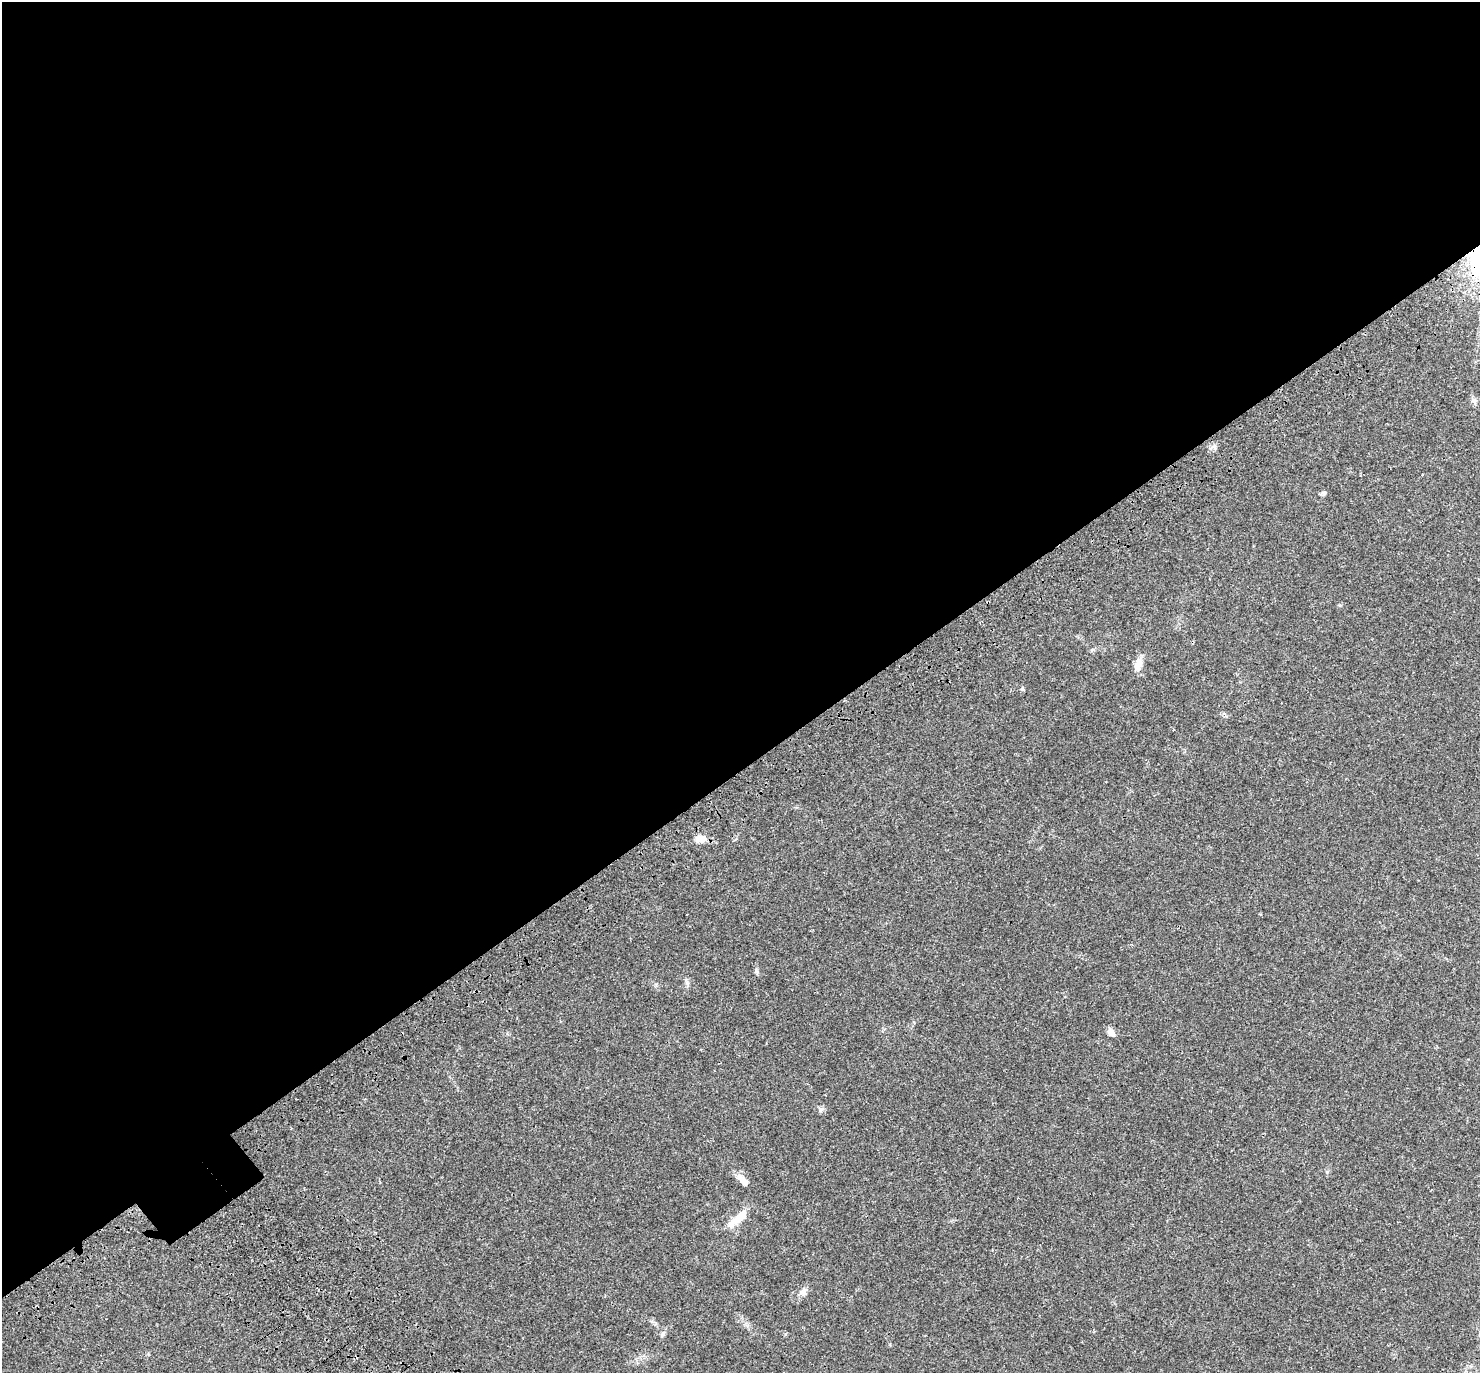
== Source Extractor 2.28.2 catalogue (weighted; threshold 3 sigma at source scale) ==
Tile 2 of 4 x 4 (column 2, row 1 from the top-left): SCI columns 1606-3083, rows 4402-5772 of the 6171 x 6121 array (HDU 1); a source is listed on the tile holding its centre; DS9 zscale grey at full resolution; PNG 1482 x 1375 px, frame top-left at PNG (2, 2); no overlay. Shown black and unused: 56% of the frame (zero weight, under 3 of 4 exposures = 9% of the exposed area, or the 3 px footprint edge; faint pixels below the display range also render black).
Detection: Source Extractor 2.28.2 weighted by HDU 2 'WHT'; one run over the whole footprint, this tile lists its part. Background 0.0369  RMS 0.0036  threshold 0.0163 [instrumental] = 3 sigma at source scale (4.5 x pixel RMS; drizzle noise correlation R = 1.50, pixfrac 1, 0.0396/0.0396 arcsec/px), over >= 5 px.
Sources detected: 15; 1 inside a brighter listed object's ellipse — not listed separately; the other 14 listed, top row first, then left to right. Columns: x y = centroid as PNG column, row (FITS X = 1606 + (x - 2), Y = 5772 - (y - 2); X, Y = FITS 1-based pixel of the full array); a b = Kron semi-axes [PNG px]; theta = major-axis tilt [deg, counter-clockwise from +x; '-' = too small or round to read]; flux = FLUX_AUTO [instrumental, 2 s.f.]
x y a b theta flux
1474 401 8 7 - 1.1
1323 493 7 5 10 0.93
1138 664 18 10 68 3.1
1022 689 5 5 - 0.67
700 839 14 9 -12 3.1
757 971 10 4 -68 0.72
687 983 7 4 -71 0.76
1111 1032 11 8 -50 1.9
821 1109 7 6 - 0.85
1327 1172 5 5 - 0.45
740 1177 11 9 -50 2.3
738 1218 33 9 40 5.9
804 1292 11 10 - 1.8
663 1333 8 5 64 0.87
Unlisted compact peaks at least as high as the median listed source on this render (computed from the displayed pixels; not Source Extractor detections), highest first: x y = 1214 446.